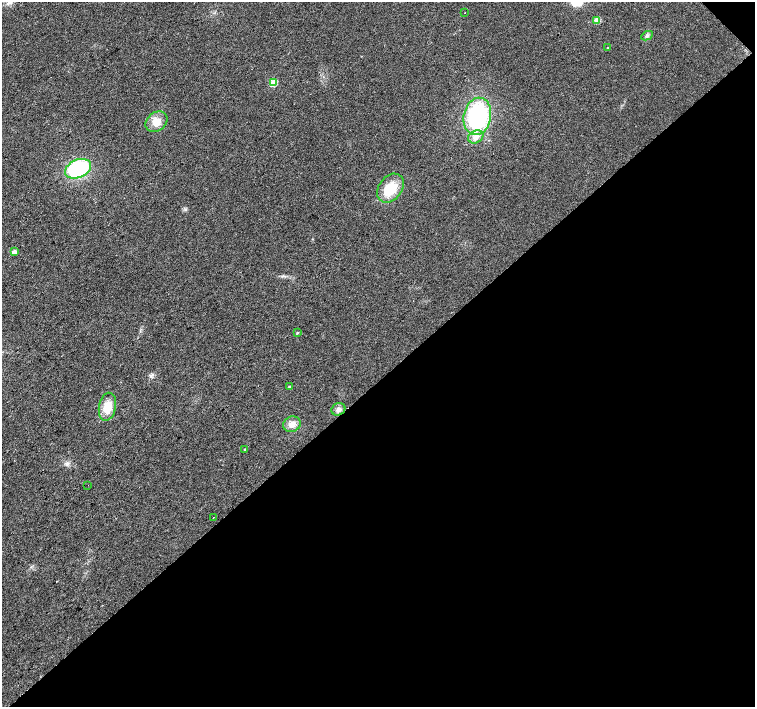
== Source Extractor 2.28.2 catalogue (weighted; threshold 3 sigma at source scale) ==
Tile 12 of 4 x 4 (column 4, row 3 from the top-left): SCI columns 4521-6026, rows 1628-3036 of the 6026 x 6007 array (HDU 1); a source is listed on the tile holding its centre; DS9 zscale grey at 2 x 2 block average (1 PNG px = mean of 2 x 2 image px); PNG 757 x 709 px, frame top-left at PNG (2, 2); each listed source drawn as its Kron ellipse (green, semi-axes under 4 px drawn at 4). Shown black and unused: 46% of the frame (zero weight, under 2 of 3 exposures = <1% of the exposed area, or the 3 px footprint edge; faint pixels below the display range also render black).
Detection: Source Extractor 2.28.2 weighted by HDU 2 'WHT'; one run over the whole footprint, this tile lists its part. Background 0.0157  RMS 0.0077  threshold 0.0345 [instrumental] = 3 sigma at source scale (4.5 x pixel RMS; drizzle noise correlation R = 1.50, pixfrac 1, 0.0396/0.0396 arcsec/px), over >= 5 px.
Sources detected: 21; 1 cosmic-ray / hot-pixel residue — neither listed nor drawn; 1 inside a brighter listed object's ellipse — not listed separately; the other 19 listed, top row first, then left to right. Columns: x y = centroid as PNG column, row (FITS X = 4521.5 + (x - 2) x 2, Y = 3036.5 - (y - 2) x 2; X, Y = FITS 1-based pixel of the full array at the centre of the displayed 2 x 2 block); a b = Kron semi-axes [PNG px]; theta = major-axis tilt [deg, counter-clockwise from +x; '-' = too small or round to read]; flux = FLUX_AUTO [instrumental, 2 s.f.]
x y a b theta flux
465 13 2 2 - 0.9
597 20 3 3 - 41
647 36 6 4 27 3.7
608 48 3 2 - 1.3
274 83 3 3 - 57
477 116 19 13 79 190
156 122 12 9 39 20
476 137 8 6 28 12
78 169 13 9 24 160
390 188 16 11 53 51
14 252 3 3 - 17
297 333 3 2 - 1.7
289 387 3 2 - 2
107 407 14 8 78 30
338 409 7 6 - 7
292 424 9 7 20 13
245 450 3 3 - 1.9
88 485 2 2 - 9.3
213 517 2 2 - 0.75
Diffuse or blended objects may show on this block-average render without a row.